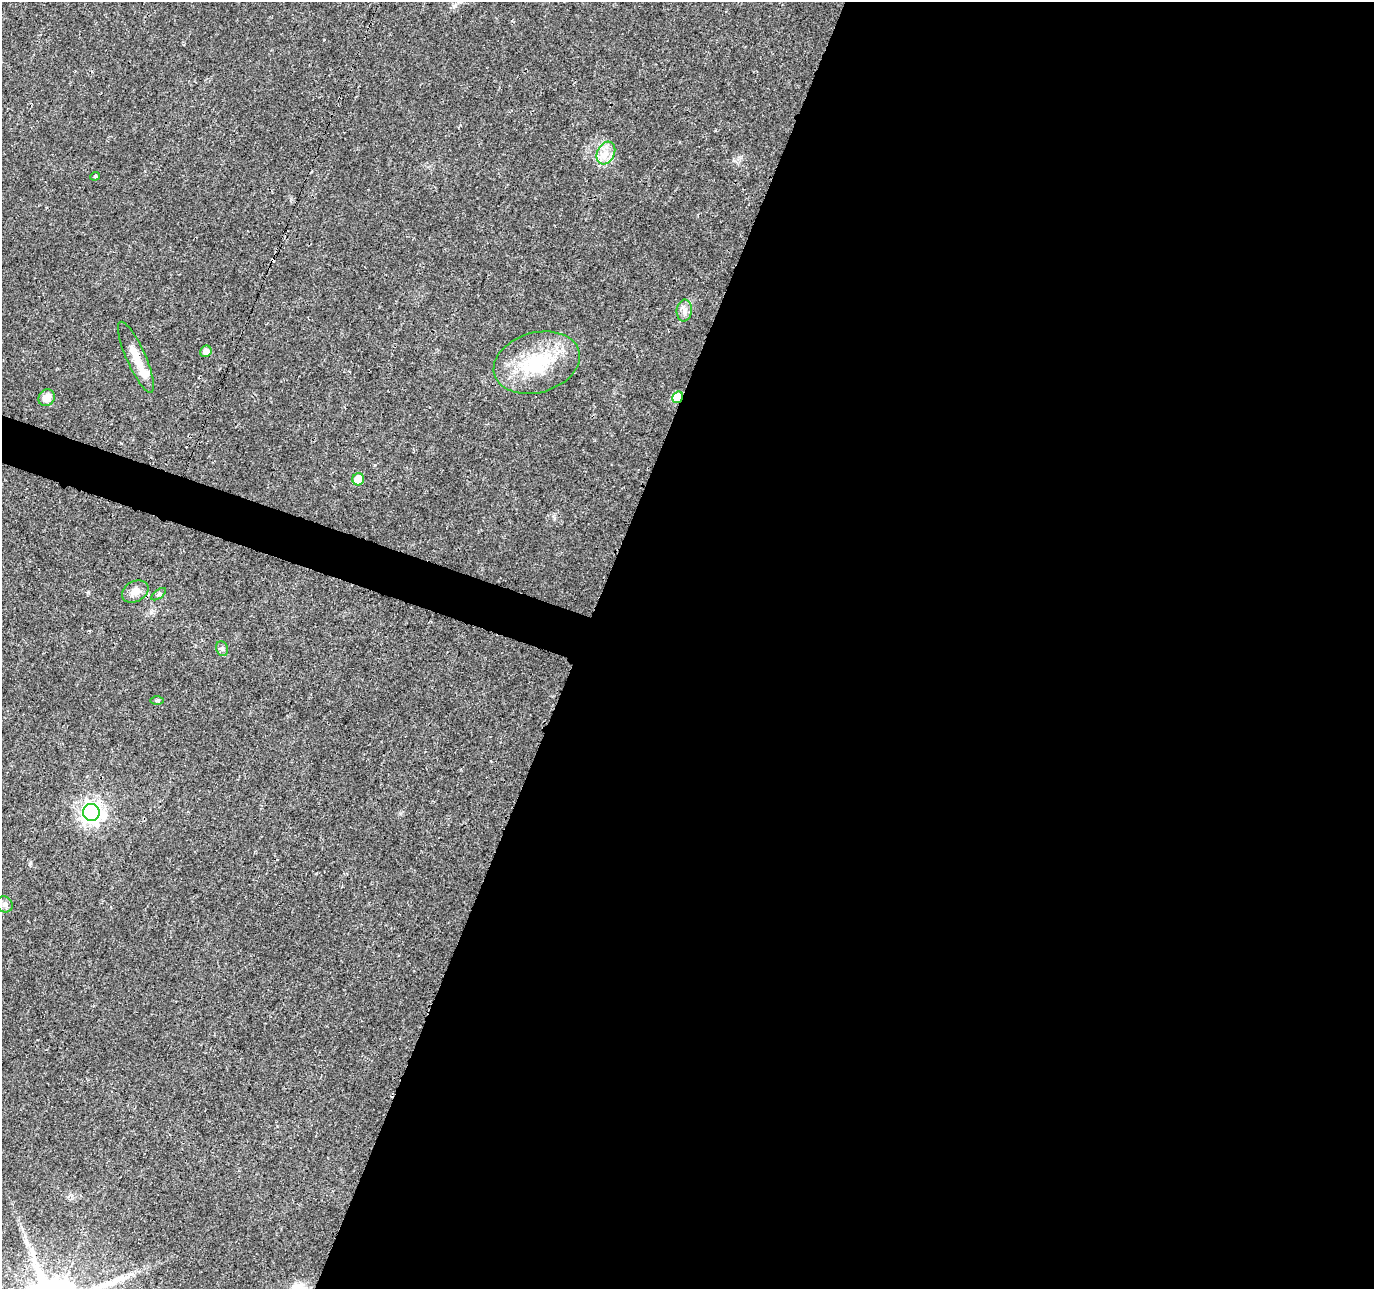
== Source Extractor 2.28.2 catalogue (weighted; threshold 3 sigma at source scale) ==
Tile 12 of 4 x 4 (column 4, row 3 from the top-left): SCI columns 4122-5493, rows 1503-2789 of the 5505 x 5644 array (HDU 1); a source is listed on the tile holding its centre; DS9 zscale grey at full resolution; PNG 1376 x 1291 px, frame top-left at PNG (2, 2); each listed source drawn as its Kron ellipse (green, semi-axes under 4 px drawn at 4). Shown black and unused: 59% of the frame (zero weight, under 3 of 4 exposures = <1% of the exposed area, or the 3 px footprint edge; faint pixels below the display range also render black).
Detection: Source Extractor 2.28.2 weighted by HDU 2 'WHT'; one run over the whole footprint, this tile lists its part. Background 0.0261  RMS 0.0033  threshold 0.0148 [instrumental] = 3 sigma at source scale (4.5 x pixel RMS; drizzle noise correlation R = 1.50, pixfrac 1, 0.0396/0.0396 arcsec/px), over >= 5 px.
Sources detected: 16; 1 cosmic-ray / hot-pixel residue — neither listed nor drawn; the other 15 listed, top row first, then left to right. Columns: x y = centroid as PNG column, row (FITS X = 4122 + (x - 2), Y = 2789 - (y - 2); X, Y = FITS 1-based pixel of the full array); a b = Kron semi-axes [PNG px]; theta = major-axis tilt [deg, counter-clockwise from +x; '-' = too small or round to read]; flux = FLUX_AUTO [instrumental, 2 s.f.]
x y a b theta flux
606 153 12 8 62 3.2
95 176 5 4 - 0.45
684 310 11 7 83 1.7
206 351 6 5 - 2.1
136 357 38 9 -66 7.1
537 363 44 30 16 23
678 397 6 5 - 13
47 398 9 8 - 3.3
358 479 6 6 - 5.5
135 591 14 10 27 2.9
159 594 8 4 36 0.64
222 649 7 6 - 0.78
157 701 7 4 0 0.54
91 813 8 8 - 190
5 904 8 7 - 1.1
Overlapping masked pixels (flux is a lower limit): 2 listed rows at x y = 678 397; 91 813
Unlisted compact peaks at least as high as the median listed source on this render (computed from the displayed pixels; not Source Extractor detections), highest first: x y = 88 592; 30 863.